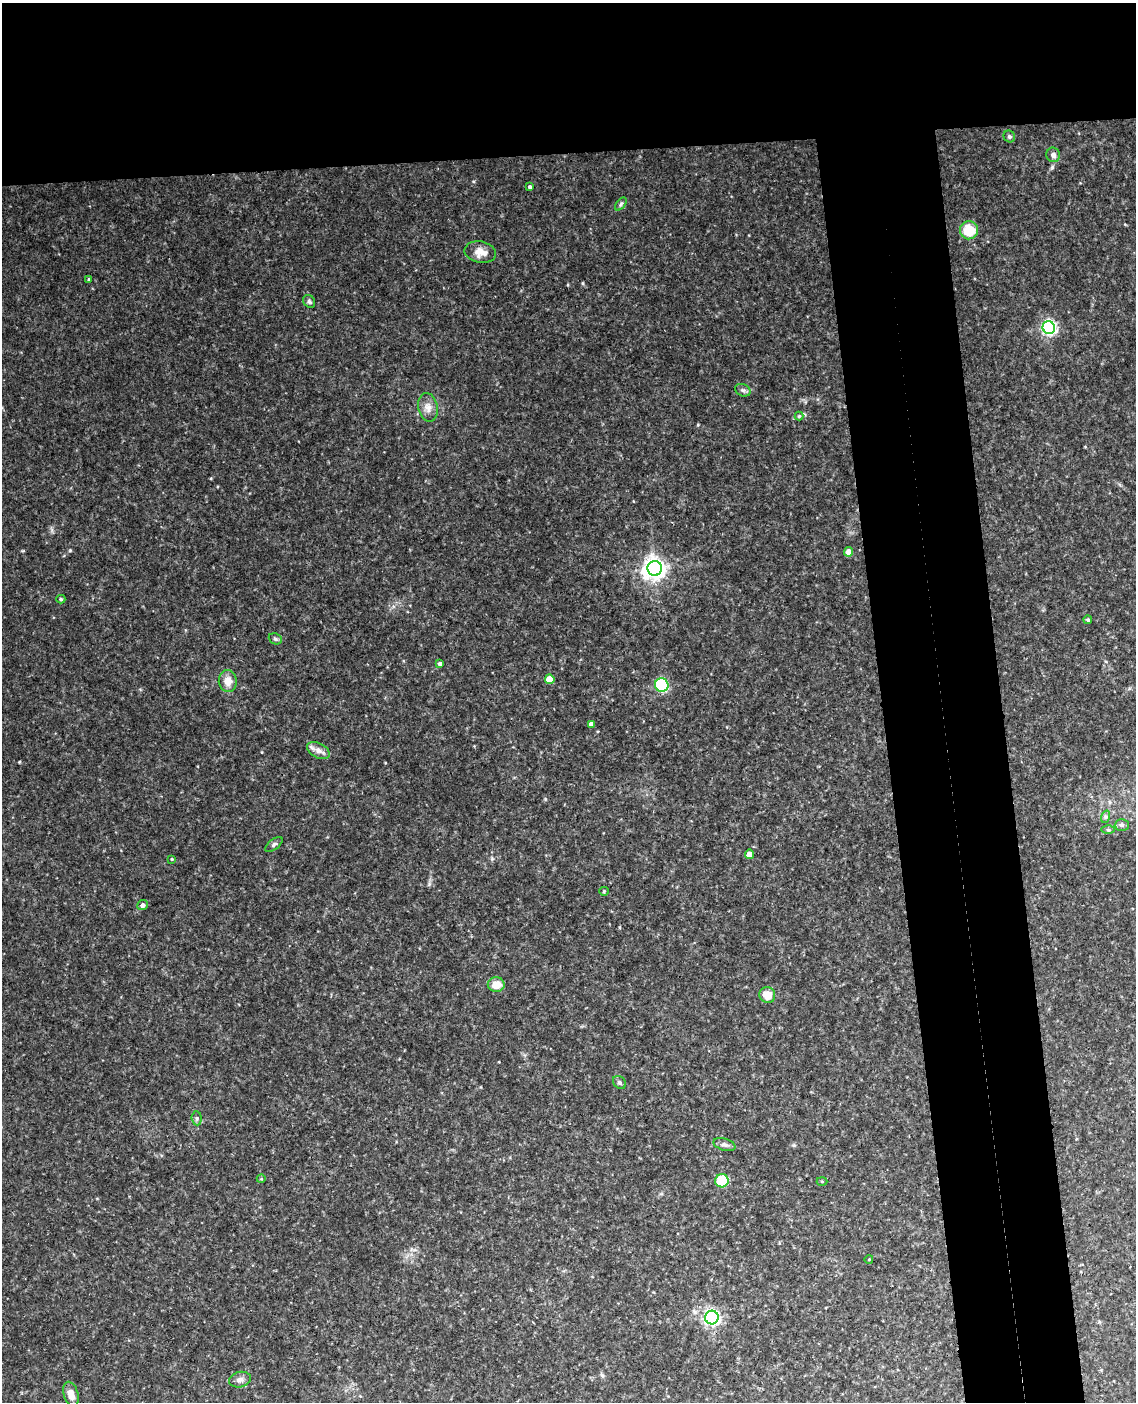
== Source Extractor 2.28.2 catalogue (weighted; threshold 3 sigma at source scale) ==
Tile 2 of 4 x 3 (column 2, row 1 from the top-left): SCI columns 1194-2327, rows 3044-4443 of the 4652 x 4581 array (HDU 1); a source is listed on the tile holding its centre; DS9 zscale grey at full resolution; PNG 1138 x 1404 px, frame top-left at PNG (2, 3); each listed source drawn as its Kron ellipse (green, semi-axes under 4 px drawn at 4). Shown black and unused: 20% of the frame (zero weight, under 3 of 4 exposures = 6% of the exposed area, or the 3 px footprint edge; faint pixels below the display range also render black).
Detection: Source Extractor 2.28.2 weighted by HDU 2 'WHT'; one run over the whole footprint, this tile lists its part. Background 0.116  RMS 0.01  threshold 0.0451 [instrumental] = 3 sigma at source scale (4.5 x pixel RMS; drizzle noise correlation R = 1.50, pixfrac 1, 0.05/0.05 arcsec/px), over >= 5 px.
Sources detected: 43; all 43 listed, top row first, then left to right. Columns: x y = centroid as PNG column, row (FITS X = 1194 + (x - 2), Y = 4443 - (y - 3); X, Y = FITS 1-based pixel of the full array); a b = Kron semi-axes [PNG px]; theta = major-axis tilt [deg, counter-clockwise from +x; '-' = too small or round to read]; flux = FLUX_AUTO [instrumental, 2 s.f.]
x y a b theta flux
1009 136 6 5 - 1.9
1053 155 7 6 - 3.6
530 187 4 3 - 2.2
621 204 7 4 53 1.7
969 230 9 9 - 27
480 252 16 10 -10 11
89 279 4 3 - 0.96
309 301 7 5 -57 2.1
1049 328 6 6 - 240
743 390 8 6 -21 2.4
428 407 14 9 -79 7.6
799 416 4 4 - 1.1
848 552 4 4 - 11
655 568 7 7 - 680
61 599 4 4 - 1.4
1088 620 4 4 - 1.5
275 639 7 5 -23 2
440 664 4 4 - 2.7
550 679 5 5 - 23
228 681 11 9 -87 9.8
662 685 7 6 - 81
591 724 4 4 - 4.4
318 750 12 7 -28 5.8
1105 817 6 4 72 2
1122 825 7 6 - 2.3
1108 830 6 4 -1 1.8
274 844 10 5 39 2.3
749 854 4 4 - 9.5
172 859 3 3 - 0.75
604 891 4 4 - 1.2
143 905 5 5 - 4
496 985 8 7 - 13
767 995 8 7 - 12
619 1082 7 5 -46 2.4
197 1118 7 5 -83 2.1
724 1145 11 6 -16 3.1
261 1179 4 3 - 0.87
722 1181 7 6 - 36
822 1181 5 3 - 0.97
869 1259 4 3 - 0.71
712 1317 7 6 - 230
240 1380 11 7 13 4.6
71 1394 13 7 -74 9.3
Unlisted compact peaks at least as high as the median listed source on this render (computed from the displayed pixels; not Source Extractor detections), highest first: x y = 70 550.